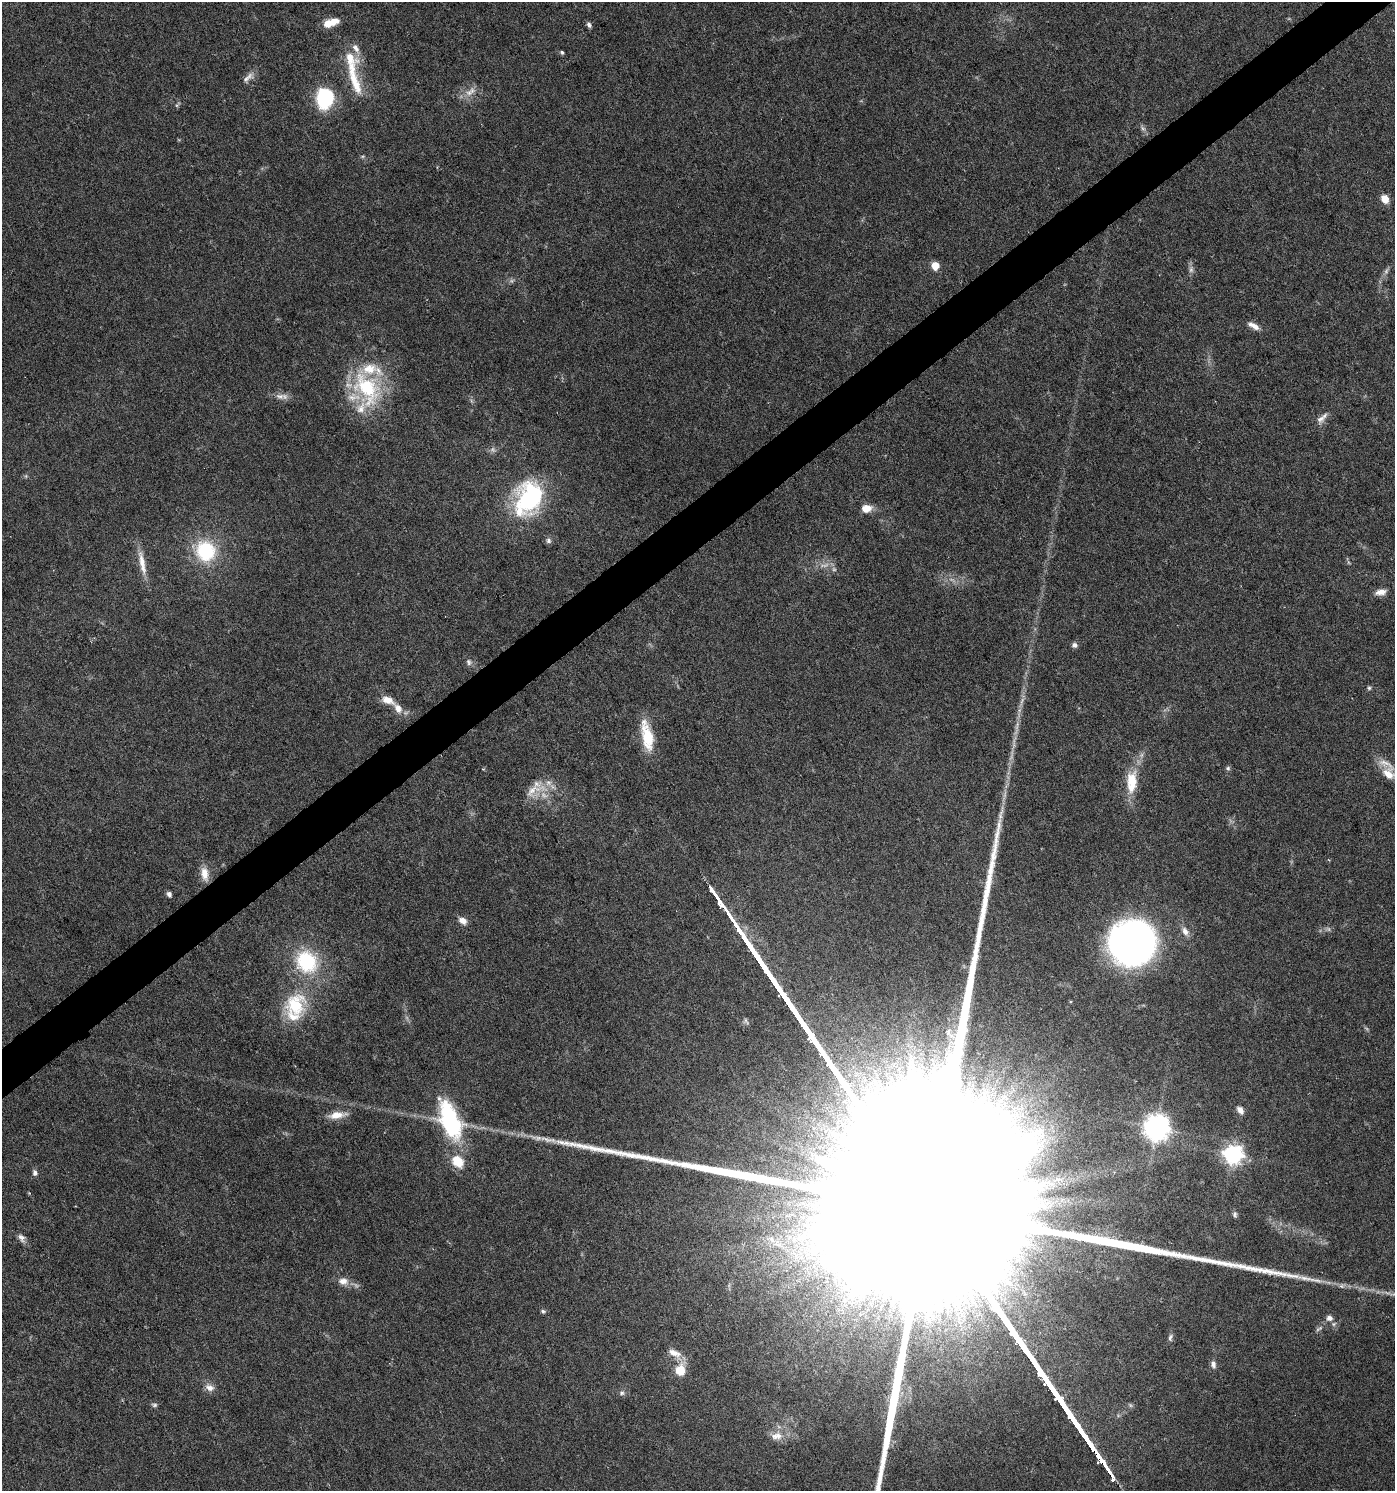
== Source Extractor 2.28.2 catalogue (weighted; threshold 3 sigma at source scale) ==
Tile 10 of 4 x 4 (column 2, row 3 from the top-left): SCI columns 1590-2982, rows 1492-2980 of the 5902 x 5966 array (HDU 1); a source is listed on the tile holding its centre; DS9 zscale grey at full resolution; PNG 1397 x 1493 px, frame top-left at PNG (2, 2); no overlay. Shown black and unused: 3% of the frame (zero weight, under 5 of 9 exposures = <1% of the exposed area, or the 3 px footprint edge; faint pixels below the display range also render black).
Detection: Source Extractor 2.28.2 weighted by HDU 2 'WHT'; one run over the whole footprint, this tile lists its part. Background 0.0431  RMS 0.0026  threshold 0.0107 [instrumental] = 3 sigma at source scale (4.09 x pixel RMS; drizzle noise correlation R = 1.36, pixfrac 0.8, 0.0396/0.0396 arcsec/px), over >= 5 px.
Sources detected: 91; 12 too faint to see at this stretch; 1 inside a brighter object's white glare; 1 long thin detection or spike segment (spike, bleed or trail) — not listed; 12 inside a brighter listed object's ellipse — not listed separately; the other 65 listed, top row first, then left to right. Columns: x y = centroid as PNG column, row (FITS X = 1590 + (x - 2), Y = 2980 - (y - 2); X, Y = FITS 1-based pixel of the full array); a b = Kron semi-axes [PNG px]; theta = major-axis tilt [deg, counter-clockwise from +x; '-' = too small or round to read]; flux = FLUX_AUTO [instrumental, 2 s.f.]
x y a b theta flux
330 23 17 7 17 4.2
589 25 7 5 -61 0.72
562 52 4 4 - 0.44
248 77 19 8 38 1.6
354 79 58 11 -74 8.7
470 92 17 9 40 2.4
324 98 19 15 82 18
177 105 10 4 49 0.44
1143 128 7 5 -31 0.63
1385 199 7 6 - 3.5
935 266 5 5 - 7.1
1254 326 16 6 -30 1.8
367 388 52 31 -61 23
280 396 14 8 -4 1.7
1320 419 13 9 29 1.6
530 499 36 26 58 33
867 508 12 8 12 2.8
548 541 8 7 - 0.73
205 551 23 21 -64 16
142 563 37 8 -80 3.6
1381 592 13 7 12 1.9
1074 645 8 7 - 0.78
469 662 9 6 -80 0.79
1369 688 5 5 - 0.43
387 700 15 8 -23 2.8
1022 701 12 4 66 1
1017 726 17 5 82 1.7
647 736 37 12 -78 8.4
1228 768 5 5 - 0.48
1389 774 25 14 -24 5
1132 782 29 13 86 7.7
533 790 44 16 22 5.9
205 874 19 10 -80 3
169 894 6 5 - 0.9
463 921 9 7 -31 1.8
1185 931 12 8 -62 1.7
1133 943 29 28 - 220
306 962 29 24 -53 18
295 1005 34 29 76 15
948 1032 12 6 -84 1.2
1240 1110 10 6 -54 1.4
337 1115 22 8 7 3.2
450 1120 45 21 -68 27
1157 1127 8 8 - 280
548 1139 29 6 -11 3.2
1233 1154 7 7 - 130
35 1173 8 6 -75 0.76
1235 1214 8 6 -79 0.61
21 1238 12 8 -57 1.2
794 1239 12 7 -83 2.1
779 1245 18 6 -20 2.5
812 1258 21 6 -5 3.1
343 1281 13 10 -7 2.1
1342 1286 8 5 -11 0.71
845 1300 9 7 -69 1.5
543 1311 7 5 -12 0.46
1329 1318 9 7 -4 1.1
1170 1337 10 5 77 0.69
674 1353 20 9 -27 2.4
1213 1364 9 6 -75 0.97
680 1370 7 6 - 8.4
210 1387 13 9 -27 1.7
622 1393 8 7 - 0.71
154 1405 8 5 -10 0.51
777 1436 17 11 9 2.7
Isophote crosses this tile's border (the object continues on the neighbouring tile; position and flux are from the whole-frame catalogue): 1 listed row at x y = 1389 774